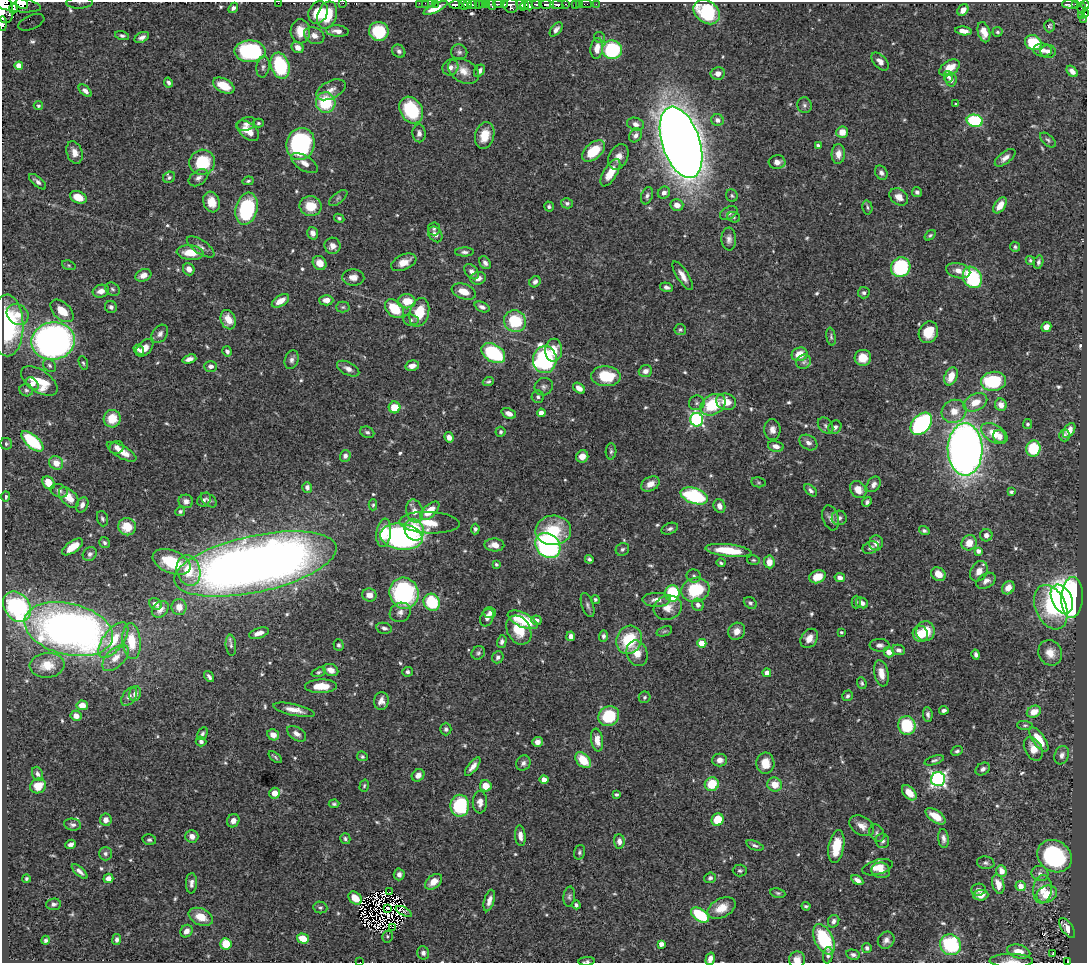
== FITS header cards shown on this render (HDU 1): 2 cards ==
NAXIS1  =                 1085
NAXIS2  =                  961

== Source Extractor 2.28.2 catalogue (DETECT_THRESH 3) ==
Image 1085 x 961 px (HDU 1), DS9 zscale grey, 1 PNG px = 1 image px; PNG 1089 x 965 px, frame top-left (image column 1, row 961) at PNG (2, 2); each listed source drawn as its Kron ellipse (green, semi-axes under 4 px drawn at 4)
Background 0.638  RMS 0.015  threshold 0.0438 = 3 sigma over >= 5 px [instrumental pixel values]
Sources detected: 627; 5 with non-positive FLUX_AUTO (blend fragments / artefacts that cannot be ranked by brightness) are neither listed nor drawn; of the other 622, the 500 brightest by FLUX_AUTO listed and drawn (122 fainter detections omitted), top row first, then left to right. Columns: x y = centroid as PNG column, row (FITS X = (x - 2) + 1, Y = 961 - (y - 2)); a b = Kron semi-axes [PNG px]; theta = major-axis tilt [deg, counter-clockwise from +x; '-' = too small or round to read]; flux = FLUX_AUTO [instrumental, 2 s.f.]
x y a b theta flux
22 3 6 5 - 500
80 3 13 5 2 4.1
278 3 2 2 - 2
343 3 2 2 - 17
419 3 2 2 - 7.8
425 3 2 2 - 6.6
431 3 3 2 - 15
436 3 3 2 - 3.6
15 4 26 7 -8 670
468 4 3 3 - 130
478 4 3 2 - 14
482 4 3 2 - 22
486 4 3 2 - 24
499 4 5 2 - 2.4
504 4 3 2 - 21
537 4 5 3 - 160
546 4 7 3 -1 240
565 4 3 2 - 28
579 4 2 2 - 5.9
586 4 6 2 0 3
596 4 2 2 - 4.7
1070 4 8 3 -4 95
1075 4 3 2 - 36
456 5 6 4 -1 410
463 5 5 3 - 68
473 5 3 3 - 97
491 5 5 3 - 65
521 5 6 3 -54 290
525 5 4 3 - 200
529 5 5 3 - 240
557 5 6 4 -8 170
575 5 3 2 - 3.8
1085 5 4 2 - 120
511 6 7 7 - 380
4 8 15 9 -77 1100
14 8 5 3 - 190
233 8 5 4 - 3
435 8 13 4 26 11
1082 8 6 3 85 29
963 10 6 5 - 8.2
318 12 12 9 61 25
707 12 14 10 -37 70
1086 14 3 2 - 13
327 15 14 9 71 32
1082 15 3 2 - 20
1084 19 3 2 - 3.2
31 22 14 7 22 6.7
2 24 7 2 -86 81
1050 26 6 5 - 1.9
556 29 8 4 51 3.5
300 31 12 10 -85 15
337 31 11 5 -5 6.3
379 31 10 9 - 55
963 31 8 4 -8 7.1
984 32 10 6 -75 11
998 32 5 5 - 1.8
122 36 7 4 -17 2.4
314 36 10 8 -26 6.2
142 37 8 5 26 4.3
600 38 6 5 - 1.6
1033 43 8 7 - 41
298 47 6 5 - 6.8
597 48 10 6 82 9.5
612 50 10 9 - 77
1043 50 9 6 -5 5.8
250 51 15 11 -1 100
399 51 7 6 - 3
1048 51 8 6 3 4.8
459 52 8 7 - 3
880 61 11 6 -47 5.9
19 66 4 4 - 17
280 66 13 9 -73 76
263 67 10 6 80 3.6
450 67 8 7 - 5.3
950 68 11 7 35 15
464 71 17 11 -31 12
479 71 7 5 54 3.8
1072 71 6 4 -46 5.2
718 73 7 6 - 6.4
948 77 6 4 -78 3
951 80 7 5 -78 4.6
168 83 5 3 - 2.7
224 86 11 7 -27 21
331 90 16 8 27 7.4
85 91 8 4 -42 3.9
326 103 10 10 - 49
956 104 3 3 - 1.6
804 105 8 7 - 2.8
38 106 4 4 - 1.9
411 110 14 11 -59 60
717 120 6 5 - 4.3
975 121 8 6 -12 73
258 123 5 4 - 1.7
246 124 9 6 24 4.3
636 124 8 6 -18 4.9
248 131 13 7 -39 15
842 132 6 5 - 13
419 133 9 6 -89 4.2
485 135 14 9 74 17
635 135 7 6 - 4
1048 140 9 5 -41 2.5
681 142 37 18 -71 2500
300 144 16 14 73 130
818 145 4 3 - 2
593 151 13 8 41 32
74 152 11 7 -72 8.2
838 154 10 6 88 7.8
618 157 13 9 63 8.3
1005 158 12 5 38 5.9
202 162 13 12 - 47
777 162 8 7 - 6.2
304 163 15 7 -31 8.4
610 173 15 6 59 16
881 173 7 5 -58 3.4
169 177 6 5 - 2.4
198 178 11 7 35 4.3
248 181 5 4 - 1.7
38 182 10 4 -41 3.9
917 192 5 4 - 2.8
664 193 6 5 - 4.3
647 196 9 5 71 3
732 196 6 5 - 1.8
78 197 9 6 -23 14
899 197 10 8 -39 8.8
338 198 11 5 40 2.3
212 202 10 8 -71 13
567 203 6 5 - 2.6
677 205 6 5 - 7.8
1000 205 9 5 54 12
311 206 11 10 - 22
549 206 5 4 - 2.1
867 207 7 5 -79 1.9
247 209 16 11 75 100
729 213 9 6 29 3.5
734 217 6 5 - 1.7
339 218 5 4 - 1.9
434 229 6 6 - 2
313 233 6 5 - 5.1
435 234 8 6 -54 5.7
930 235 6 4 36 1.7
729 239 11 7 -86 4.6
332 246 8 8 - 7
201 247 16 6 -35 5.5
1015 247 5 5 - 1.8
464 252 9 4 1 3
190 253 13 7 -5 19
1030 260 5 4 - 1.6
404 262 13 7 23 10
1038 262 7 4 75 2.8
320 263 7 6 - 10
485 263 7 5 -57 3.7
69 265 7 4 -20 1.6
901 267 10 9 - 91
189 269 6 5 - 6.4
958 271 12 7 -14 8.1
472 272 8 6 -49 5.2
143 275 8 6 21 8
683 276 16 6 -58 8.1
353 277 11 8 -3 7.2
972 277 11 9 -59 81
478 278 7 6 - 7.3
535 282 6 5 - 3.3
667 287 7 4 -15 3
112 289 8 6 -33 2.6
101 291 8 6 18 7.3
464 292 12 7 -21 12
864 293 6 5 - 2.8
326 300 7 5 1 6.4
280 301 9 5 32 10
407 301 9 7 0 21
111 307 6 6 - 2.7
343 307 7 5 1 1.9
482 307 8 4 -23 4
395 309 11 7 -43 33
62 311 14 8 -44 17
419 312 14 9 74 28
18 314 11 10 - 12
228 320 10 7 -69 13
411 320 8 5 -8 2.8
515 321 11 10 - 48
7 325 31 16 -89 94
1046 327 5 4 - 7.2
680 329 5 5 - 1.7
928 332 11 9 64 23
160 334 10 7 52 4.2
831 337 9 4 -81 2
53 341 22 18 8 420
145 348 10 6 46 9.5
139 350 6 3 -40 2.9
554 350 11 8 86 14
227 351 5 4 - 3.1
493 353 13 8 -33 80
800 354 8 6 16 15
863 358 8 8 - 16
189 359 7 4 16 4.8
292 360 10 6 72 3.9
545 360 13 12 - 160
804 362 8 6 33 2.9
83 363 7 4 -74 1.7
49 365 7 5 -47 2.2
211 366 6 5 - 3.8
412 366 7 5 12 5.3
348 369 12 6 -27 5.4
645 371 7 5 19 5.2
606 376 15 10 -2 35
951 376 9 6 66 16
39 381 21 11 -34 28
488 381 6 4 19 1.9
994 381 13 9 8 69
32 384 7 5 -45 8.4
544 387 9 8 - 3.5
579 388 7 4 -38 6.1
26 390 7 6 - 2.3
538 397 6 6 - 2.3
726 402 10 8 -17 13
975 402 12 8 25 13
697 403 8 7 - 2.6
713 405 13 9 31 41
1001 405 6 5 - 7.7
394 407 6 6 - 22
954 411 12 11 - 13
509 413 7 5 -23 5.2
541 413 4 4 - 7.2
112 419 9 8 - 22
697 420 7 6 - 170
921 424 13 8 46 180
1028 424 5 4 - 1.9
825 426 9 6 -48 3.2
835 427 7 6 - 3.4
772 430 10 8 -89 6.3
1069 430 8 5 55 11
367 432 7 5 -26 2.4
501 432 5 5 - 2
994 433 14 8 -31 20
1065 436 6 5 - 2.6
449 437 5 4 - 6.5
1000 437 7 6 - 4.2
32 441 13 6 -41 63
808 443 10 7 -32 4.6
6 444 6 5 - 1.7
776 446 8 5 -14 5.8
117 447 7 6 - 4.3
1033 448 8 7 - 47
965 449 26 17 -89 850
611 451 8 5 88 2.3
122 452 16 6 -30 12
345 456 6 5 - 3.9
582 456 6 6 - 7.1
56 463 7 6 - 12
758 482 7 5 -7 1.7
49 483 7 5 -55 16
650 484 10 7 28 8.8
874 484 8 6 53 4.6
307 487 5 5 - 3.5
811 490 7 4 -43 2.8
858 490 9 7 -51 11
59 491 9 6 -20 4.1
1011 492 4 3 - 1.9
694 496 14 7 -19 90
6 497 5 4 - 2.4
69 497 12 7 -46 16
204 500 8 6 44 2.6
209 500 9 5 -39 2.7
186 501 7 7 - 4.4
867 502 5 4 - 2.6
82 505 8 5 64 4.3
373 505 5 4 - 1.6
719 506 7 5 -65 5.9
180 511 5 4 - 2.7
414 511 11 8 -77 7.9
430 511 12 6 42 19
831 518 13 7 -73 5.5
839 518 7 7 - 4.4
102 519 8 5 -71 2.4
429 523 30 10 -3 24
127 527 9 8 - 20
475 529 5 4 - 2.7
670 529 9 5 21 2.8
414 530 11 9 -67 24
553 530 18 15 3 44
924 531 5 4 - 2.2
384 533 14 7 82 20
986 535 6 6 - 5.1
401 537 21 13 -8 320
104 543 6 5 - 2.4
876 543 7 7 - 6.6
969 543 8 7 - 13
494 545 10 6 -2 8.6
548 546 14 11 -46 220
73 547 12 5 36 16
871 548 8 6 22 3
622 549 7 6 - 2.7
728 550 23 6 -6 31
978 551 4 4 - 4.4
90 554 7 6 - 3.2
589 559 4 3 - 2.2
753 560 6 5 - 1.7
172 562 20 11 -22 44
769 562 6 5 - 11
721 563 4 3 - 1.7
255 564 83 28 12 1300
496 564 3 3 - 1.8
188 570 15 11 -75 27
979 571 11 8 58 8.6
938 574 8 6 -38 13
694 576 7 6 - 3
817 577 8 6 21 14
840 578 5 4 - 4.7
986 581 10 7 32 5.3
1008 588 7 6 - 9
695 590 14 12 16 51
404 593 15 14 - 130
672 593 8 7 - 69
369 595 7 6 - 8.6
1072 598 20 10 87 410
595 599 4 4 - 2
1062 599 15 10 -64 300
657 600 14 7 -1 8.7
432 602 9 8 - 49
856 602 6 4 90 1.7
750 603 7 5 -37 2.3
862 603 6 5 - 4.2
155 604 7 5 -36 4.5
588 605 12 6 -70 3.4
698 605 6 5 - 3.8
17 607 16 12 -54 160
179 607 8 7 - 9.6
1051 607 23 15 -66 70
668 608 14 12 19 13
160 609 9 7 43 6.4
400 612 11 9 30 5.5
490 613 6 5 - 3
487 618 9 6 67 6.1
523 620 16 7 -24 42
536 620 5 4 - 4.6
384 628 8 5 -12 2.7
69 629 45 25 -14 640
519 630 15 11 -60 26
664 631 8 5 19 2.1
737 631 9 8 - 7.9
925 631 10 9 - 22
841 632 3 3 - 1.7
259 633 10 5 17 6.6
920 634 8 7 - 16
571 636 5 4 - 5.4
603 636 6 4 88 2.8
809 638 10 8 55 10
113 640 21 10 53 27
629 640 14 12 62 46
131 641 18 9 -84 25
502 642 6 4 75 3.4
702 643 4 4 - 22
231 645 10 5 -84 2.8
339 645 5 5 - 1.9
880 645 10 6 -1 4.3
898 650 6 5 - 3.4
889 652 5 5 - 10
478 653 7 6 - 2.3
637 653 13 10 -68 12
1050 653 13 11 -59 12
976 654 5 4 - 3.2
498 657 6 5 - 3.1
116 658 16 9 45 12
47 665 17 12 6 21
331 670 8 6 -24 7.1
319 672 7 4 19 1.8
407 672 5 5 - 2.3
767 673 4 4 - 7.6
881 673 13 7 -79 10
209 677 6 3 -55 2.6
862 683 6 4 -72 1.7
321 686 16 6 1 19
135 694 7 5 73 5
848 696 5 5 - 2.3
129 697 10 6 56 3.5
644 697 6 6 - 2
381 701 9 7 79 6.3
82 705 5 4 - 10
294 710 21 5 -12 10
944 710 5 3 - 3.2
1034 712 7 5 26 12
928 714 7 4 -84 2.7
76 716 5 5 - 6.1
609 716 11 9 37 49
907 725 9 8 - 55
1025 725 8 4 -4 1.8
446 729 6 5 - 2.4
202 734 7 4 63 2.3
297 734 10 6 -33 5.4
273 735 6 5 - 8
1039 739 14 6 -55 22
597 740 11 6 -81 9.5
201 741 5 5 - 3.1
537 742 5 5 - 5.6
1033 749 13 8 -62 10
957 751 6 4 24 2.1
1062 755 9 7 68 4.6
362 756 5 4 - 1.7
275 757 8 3 -42 1.7
583 760 9 6 -46 24
720 760 7 6 - 5.5
934 760 10 4 18 2.3
523 763 8 7 - 3.6
765 763 10 9 - 14
473 766 11 4 52 6.3
983 769 8 5 30 3.4
37 774 7 5 -68 3.2
418 775 7 5 44 5.9
938 779 7 7 - 270
544 780 4 4 - 10
712 784 7 7 - 27
775 784 7 7 - 14
38 786 8 7 - 14
364 786 6 4 74 1.7
486 786 6 5 - 13
275 793 5 5 - 10
909 793 9 5 -47 11
616 794 4 3 - 1.9
480 802 11 7 89 6.3
334 804 5 4 - 1.9
460 806 11 9 -90 71
936 816 11 6 -34 15
106 820 6 6 - 5.8
718 820 6 6 - 25
233 821 7 6 - 5.5
73 825 8 6 -9 3.2
862 826 13 9 -31 7.9
877 833 9 7 -57 2.6
192 836 6 6 - 6.1
520 836 10 5 -84 7
345 839 5 5 - 2.1
943 839 10 5 -84 4.2
149 840 7 5 -12 2.3
619 841 7 5 -86 5.1
882 841 7 6 - 3.1
71 844 5 4 - 3.6
755 845 9 4 -20 2.6
836 847 17 7 80 27
579 852 7 5 73 2.1
105 854 6 6 - 2.8
1055 856 18 15 -35 110
986 863 9 6 -10 2.8
877 867 15 7 16 10
881 870 9 8 - 6.8
80 871 10 4 -42 3.9
740 871 7 6 - 2.2
1001 871 6 5 - 8.2
399 874 6 5 - 3.8
1040 874 8 7 - 4.1
108 878 5 4 - 6.5
710 878 6 5 - 2.4
26 879 4 4 - 1.6
857 880 6 4 -33 5.4
433 882 10 6 38 11
191 883 10 5 87 4.1
998 884 10 6 -75 11
1021 886 5 5 - 11
1042 889 14 9 84 12
978 890 7 6 - 4
390 892 3 2 - 5.5
778 893 7 5 -11 1.9
1047 894 10 8 23 23
981 895 7 5 4 9.1
569 896 10 5 85 2.5
355 898 7 5 -40 12
489 901 11 5 74 5.8
53 904 7 5 5 3
576 905 4 3 - 2
806 906 4 3 - 1.8
320 907 7 6 - 2.1
387 908 4 2 - 1.7
722 908 15 9 28 15
404 911 9 3 -26 4.9
700 915 10 5 -35 65
201 917 13 8 -24 15
834 921 6 5 - 3.5
393 927 2 2 - 45
1067 928 11 5 -55 8.7
186 931 6 5 - 6.1
387 936 6 5 - 1.6
303 938 6 5 - 20
117 939 5 4 - 2.8
824 939 16 9 -64 75
46 940 4 4 - 2.1
886 940 9 8 - 5
226 944 6 5 - 26
661 944 4 4 - 5.3
951 945 11 10 - 85
867 948 5 4 - 2.6
1019 951 12 6 -15 12
423 953 6 6 - 3.6
1053 954 3 2 - 3.3
828 955 8 5 83 2.7
853 955 7 5 -12 2.8
710 959 6 4 76 5.3
797 960 8 8 - 7.9
587 961 8 3 6 1.8
1011 961 21 7 -1 8.3
1068 961 3 3 - 14
360 962 2 2 - 7.5
At the frame edge (FLAGS 8, measured only in part): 18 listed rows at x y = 22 3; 80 3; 278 3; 343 3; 419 3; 425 3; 431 3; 436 3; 1085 5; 4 8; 1086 14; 2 24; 710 959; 797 960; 587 961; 1011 961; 1068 961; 360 962
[122 fainter detections neither listed nor drawn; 5 non-positive-flux detections neither listed nor drawn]